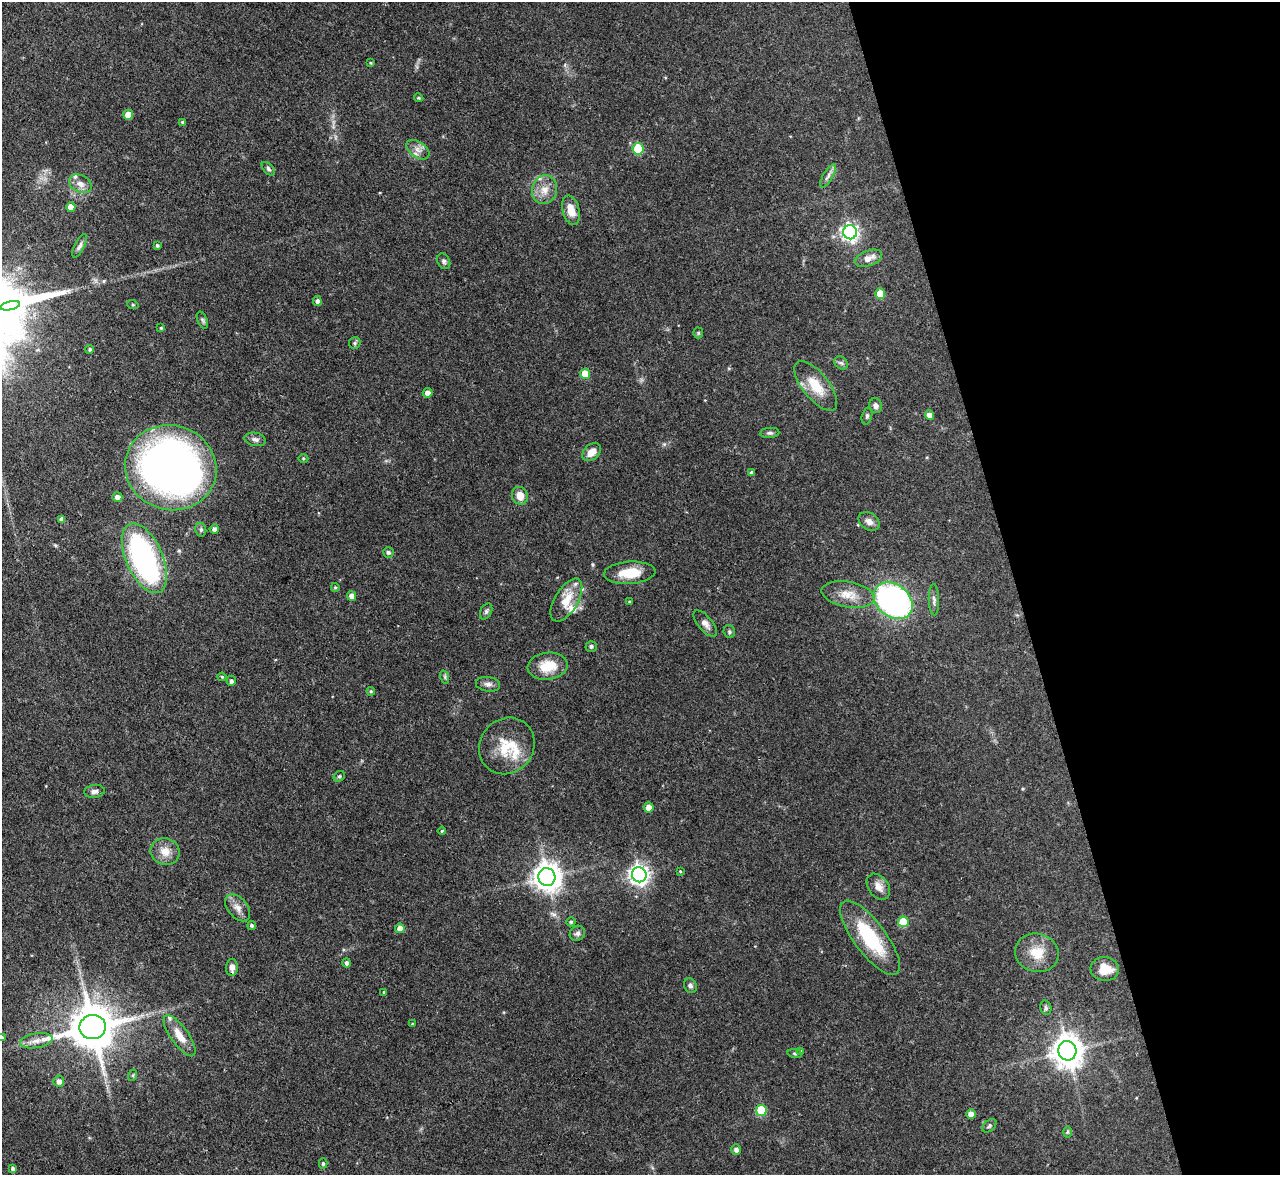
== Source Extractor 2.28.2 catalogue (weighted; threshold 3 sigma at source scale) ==
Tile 12 of 4 x 4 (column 4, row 3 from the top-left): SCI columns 3835-5112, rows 1314-2486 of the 5112 x 5093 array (HDU 1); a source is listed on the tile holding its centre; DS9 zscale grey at full resolution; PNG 1282 x 1177 px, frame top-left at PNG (2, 2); each listed source drawn as its Kron ellipse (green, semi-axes under 4 px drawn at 4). Shown black and unused: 21% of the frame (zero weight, under 3 of 4 exposures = <1% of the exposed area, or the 3 px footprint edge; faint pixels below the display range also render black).
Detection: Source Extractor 2.28.2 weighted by HDU 2 'WHT'; one run over the whole footprint, this tile lists its part. Background 0.0965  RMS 0.0042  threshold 0.019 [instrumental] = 3 sigma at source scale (4.5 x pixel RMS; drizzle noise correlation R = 1.50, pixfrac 1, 0.05/0.05 arcsec/px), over >= 5 px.
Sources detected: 113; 1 inside a brighter object's white glare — neither listed nor drawn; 6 inside a brighter listed object's ellipse — not listed separately; the other 106 listed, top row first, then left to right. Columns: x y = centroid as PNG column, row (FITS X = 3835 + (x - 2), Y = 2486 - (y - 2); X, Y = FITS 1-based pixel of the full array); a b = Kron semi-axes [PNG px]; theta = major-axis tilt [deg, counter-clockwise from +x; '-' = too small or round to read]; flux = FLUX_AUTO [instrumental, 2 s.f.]
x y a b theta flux
370 63 4 3 - 0.41
419 98 5 4 - 0.68
128 115 5 5 - 5.4
182 122 4 4 - 0.59
638 149 6 5 - 17
418 150 13 7 -35 2.8
268 169 8 5 -47 0.93
828 176 13 5 59 1.7
80 184 12 8 -28 3
544 190 14 12 75 5.1
71 207 5 4 - 3.6
571 210 15 8 -75 5.5
850 232 7 6 - 150
157 245 3 3 - 0.77
80 246 13 5 63 1.5
868 258 14 7 19 3.7
444 261 8 6 -63 1.1
880 293 5 5 - 6.9
317 301 5 4 - 1.5
133 305 6 3 -19 0.46
10 306 10 3 13 680
202 320 9 5 -67 0.83
161 328 4 4 - 0.49
698 333 5 5 - 0.56
355 343 6 5 - 0.75
90 349 4 4 - 0.73
841 363 7 6 - 0.97
585 374 5 5 - 7.6
816 386 30 13 -51 10
427 393 5 4 - 2.2
876 406 7 6 - 1.5
929 415 4 4 - 2.9
867 416 8 5 75 0.86
770 433 9 5 5 1
255 439 11 6 -9 1.7
592 452 10 7 43 3.9
303 458 5 3 - 0.41
171 468 46 42 -18 260
752 473 4 4 - 1.3
520 496 9 8 - 4.3
117 497 5 4 - 1.9
62 519 4 4 - 1.9
869 521 11 8 -37 2.3
214 529 4 4 - 1.6
201 530 7 5 -76 0.95
388 552 5 5 - 0.95
144 558 37 18 -66 96
630 573 26 11 4 9.7
335 587 4 3 - 0.53
848 595 27 12 -10 6.9
352 596 5 4 - 2.9
566 600 24 11 59 8.5
934 600 15 5 -88 1.5
893 601 21 16 -38 110
629 602 3 3 - 0.5
486 611 8 5 64 1
705 624 16 7 -50 2.4
729 632 6 5 - 0.82
591 646 5 5 - 0.81
548 666 20 13 6 10
222 677 4 4 - 0.46
445 677 6 4 -72 0.68
231 681 5 4 - 1.2
488 684 12 7 -7 1.9
371 691 4 4 - 0.49
507 746 29 26 51 14
339 776 6 5 - 0.76
94 791 10 6 8 1.6
649 807 5 5 - 3.3
442 831 4 2 - 0.33
165 851 15 13 -21 5
680 871 4 4 - 0.36
639 875 7 7 - 220
547 877 9 8 - 530
878 887 14 10 -54 3.6
238 908 16 9 -50 3.2
571 922 4 4 - 0.66
903 922 5 5 - 13
252 925 4 4 - 0.82
400 928 5 4 - 3.9
577 933 8 7 - 1.3
870 938 45 16 -53 27
1037 953 22 19 -15 9.8
347 963 4 4 - 1.4
232 967 9 6 89 2.1
1105 969 14 12 -5 7.2
690 986 8 6 -68 1.1
384 992 3 3 - 0.6
1046 1008 7 5 -76 0.92
412 1024 4 4 - 0.36
93 1027 13 12 - 1900
180 1036 24 9 -55 6.4
2 1037 4 4 - 0.37
36 1041 16 7 10 3.4
801 1051 4 3 - 0.47
1067 1051 10 9 - 680
795 1053 7 4 -9 0.62
133 1075 6 3 72 0.46
59 1081 6 5 - 1.9
761 1110 5 5 - 16
971 1114 4 4 - 3.7
989 1126 8 5 41 0.87
1067 1132 6 4 89 0.54
736 1150 5 4 - 1.6
323 1163 5 4 - 0.72
13 1169 4 4 - 1.5
Isophote crosses this tile's border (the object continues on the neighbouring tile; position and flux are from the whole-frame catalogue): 1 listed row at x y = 2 1037